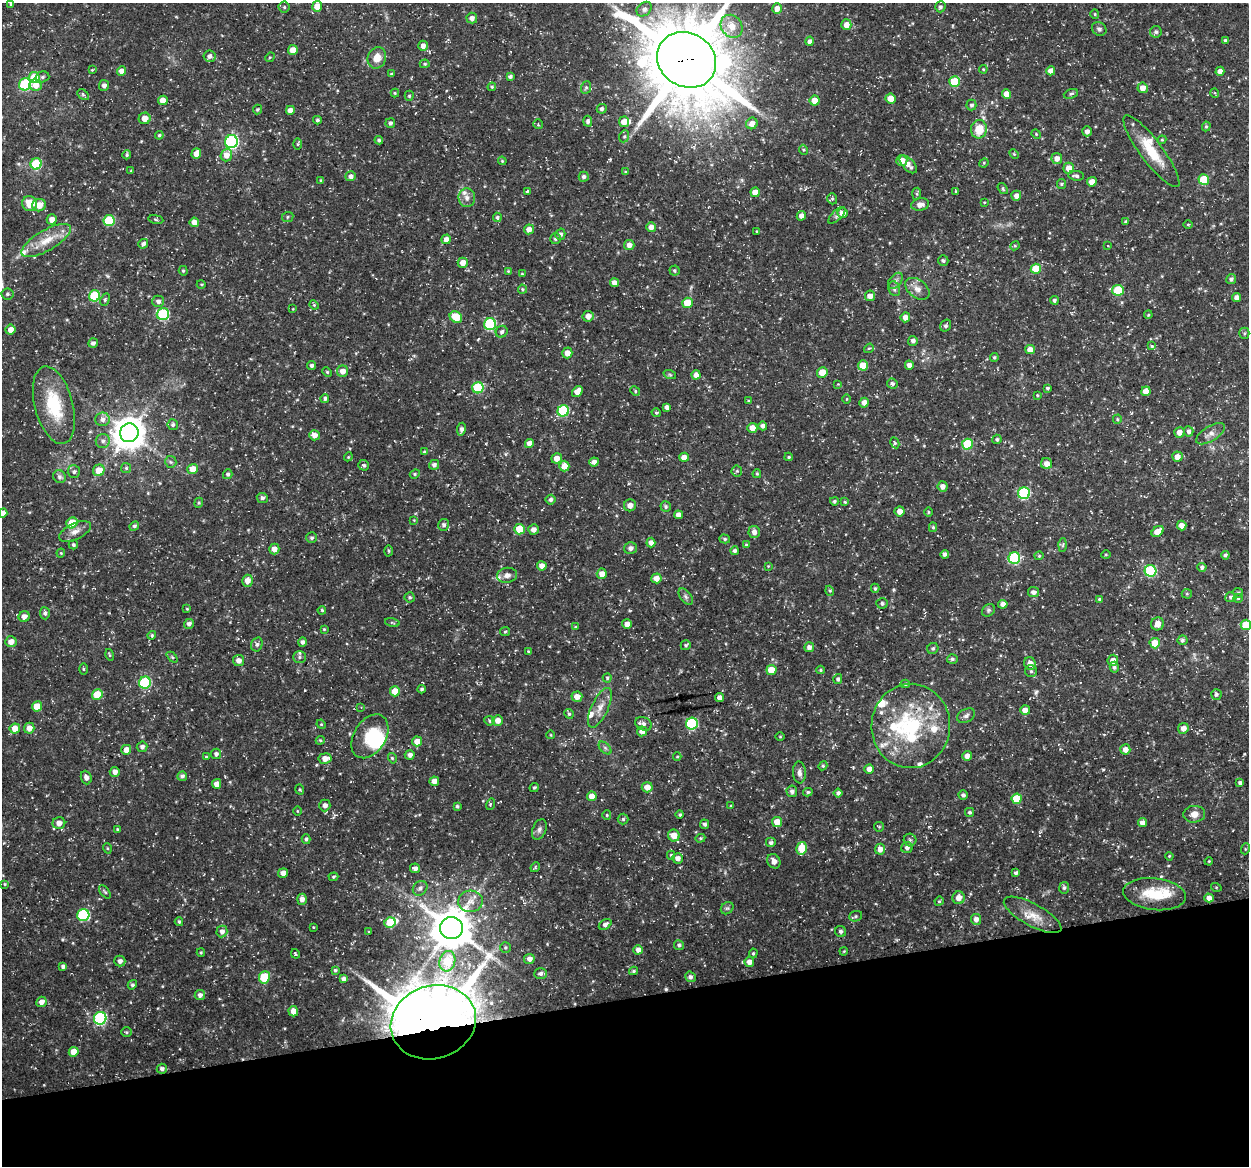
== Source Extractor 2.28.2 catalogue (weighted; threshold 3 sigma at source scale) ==
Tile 14 of 4 x 4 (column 2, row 4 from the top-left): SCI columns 1249-2495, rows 38-1201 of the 4992 x 4776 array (HDU 1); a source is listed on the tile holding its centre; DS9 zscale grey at full resolution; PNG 1251 x 1168 px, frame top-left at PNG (2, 3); each listed source drawn as its Kron ellipse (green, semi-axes under 4 px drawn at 4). Shown black and unused: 14% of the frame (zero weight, under 3 of 5 exposures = <1% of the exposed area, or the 3 px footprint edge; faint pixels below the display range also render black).
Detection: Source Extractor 2.28.2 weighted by HDU 2 'WHT'; one run over the whole footprint, this tile lists its part. Background 0.0467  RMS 0.0028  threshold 0.0124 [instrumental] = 3 sigma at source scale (4.5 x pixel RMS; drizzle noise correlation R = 1.50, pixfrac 1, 0.0396/0.0396 arcsec/px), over >= 5 px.
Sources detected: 488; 2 inside a brighter object's white glare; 1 cosmic-ray / hot-pixel residue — neither listed nor drawn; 16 inside a brighter listed object's ellipse — not listed separately; the other 469 listed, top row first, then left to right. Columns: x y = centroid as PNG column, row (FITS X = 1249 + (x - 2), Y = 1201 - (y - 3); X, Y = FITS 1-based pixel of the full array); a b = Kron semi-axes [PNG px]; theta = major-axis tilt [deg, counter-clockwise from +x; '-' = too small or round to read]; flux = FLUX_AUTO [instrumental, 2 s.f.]
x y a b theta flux
11 4 4 3 - 0.41
317 6 5 5 - 3.1
284 7 5 5 - 0.5
940 7 5 5 - 0.68
777 8 5 5 - 1.6
644 9 8 6 42 1.1
1095 14 4 4 - 0.33
472 18 5 5 - 1.1
846 25 5 5 - 2.3
732 26 12 10 -52 3.9
1099 29 8 6 -35 0.7
1156 32 6 6 - 0.6
1225 40 4 3 - 0.4
810 41 4 4 - 1.1
423 46 5 4 - 1.4
293 50 5 5 - 3.1
209 56 6 6 - 1.1
270 57 5 4 - 0.35
377 58 11 9 67 3.1
687 60 31 26 -32 2800
425 64 5 4 - 0.36
983 69 4 4 - 0.27
92 70 4 3 - 0.26
122 71 4 4 - 1.9
1051 71 4 4 - 2.4
1220 71 4 4 - 1.9
391 74 4 3 - 0.38
510 76 4 3 - 0.62
42 77 7 5 17 0.6
34 78 5 5 - 6.4
955 82 5 5 - 8.8
25 84 6 6 - 23
36 85 6 5 - 2.3
104 85 5 5 - 1
492 87 4 4 - 0.34
586 88 6 5 - 0.49
1143 88 5 5 - 2.1
395 93 4 4 - 0.34
1215 93 5 3 - 0.27
1006 94 5 4 - 2.5
1071 94 7 4 20 0.51
83 95 6 4 -38 0.49
409 96 5 4 - 0.44
891 99 5 5 - 3
163 100 5 4 - 2.6
815 100 5 5 - 3.2
971 105 5 5 - 0.68
257 109 5 4 - 0.38
602 109 5 5 - 0.67
290 110 4 4 - 1.7
145 118 6 5 - 2.4
317 120 4 3 - 0.49
588 121 5 4 - 0.72
624 122 5 5 - 2.6
390 123 5 5 - 0.66
752 123 6 5 - 1.8
538 124 5 4 - 0.31
1206 126 5 4 - 0.4
979 129 9 8 - 5.3
1087 131 5 4 - 0.98
1036 134 5 4 - 0.3
159 135 4 4 - 0.42
624 136 6 5 - 0.48
379 140 4 3 - 0.48
1162 140 4 4 - 0.34
231 142 7 6 - 47
298 144 5 3 - 0.34
803 150 5 4 - 0.32
1151 151 44 11 -53 8.4
196 154 5 4 - 2.1
1014 154 5 3 - 0.33
127 155 4 4 - 0.41
226 155 6 5 - 2.2
1057 158 5 5 - 1.7
902 160 5 5 - 2.8
502 161 4 3 - 0.29
984 163 5 4 - 0.32
36 164 5 5 - 13
908 164 11 6 -47 1.9
1069 168 5 5 - 3.3
131 171 4 3 - 0.25
625 172 4 4 - 0.28
351 176 5 5 - 1.2
1076 176 8 5 -6 0.7
584 177 5 5 - 0.72
321 180 3 3 - 0.31
1204 180 5 5 - 9.8
1092 182 5 4 - 2.3
1061 184 5 4 - 0.38
1003 188 6 4 -51 0.46
527 191 3 2 - 0.27
956 191 4 3 - 0.31
755 192 4 4 - 2.6
917 194 6 4 85 0.43
1016 196 5 5 - 1.5
467 198 9 8 - 1.5
832 199 6 4 -71 0.45
984 202 4 2 - 0.21
30 204 8 7 - 4.7
920 204 9 6 12 1.6
39 205 7 6 - 2.8
843 213 5 5 - 2
837 215 11 5 44 0.78
801 216 5 4 - 1.3
288 217 6 5 - 0.45
497 217 4 4 - 0.55
52 219 5 5 - 2
156 219 8 4 -9 0.42
109 221 5 5 - 15
194 222 4 4 - 1.8
1126 222 4 4 - 0.37
1188 225 5 3 - 0.27
651 227 5 4 - 2.1
529 229 5 5 - 2
757 231 4 3 - 0.21
560 234 5 5 - 0.84
446 239 5 4 - 2
555 239 5 5 - 0.6
46 240 28 10 30 5.3
143 244 5 4 - 0.98
629 245 5 5 - 1.6
1015 246 5 4 - 0.36
1108 246 3 2 - 0.2
943 261 5 5 - 0.52
463 263 5 5 - 2.1
1036 269 5 5 - 6.9
183 271 5 4 - 0.37
508 271 4 4 - 0.25
674 271 5 5 - 0.48
522 274 4 4 - 0.3
1231 279 5 5 - 0.73
895 281 9 6 50 0.92
614 283 4 4 - 1.8
201 284 4 3 - 0.26
522 289 4 4 - 0.37
894 289 7 5 -70 0.68
917 289 13 9 -37 2
1118 290 6 5 - 11
7 294 6 5 - 0.6
95 296 6 5 - 15
870 296 5 5 - 1.9
1236 297 4 4 - 1.3
105 300 6 4 63 0.42
1054 300 4 4 - 0.53
158 301 6 5 - 0.89
687 303 5 5 - 5.6
314 305 5 4 - 0.32
293 309 4 3 - 0.19
163 314 6 6 - 25
1148 315 4 3 - 0.25
588 316 5 5 - 1.9
456 317 6 5 - 6.4
905 317 5 5 - 1.7
490 324 6 6 - 26
946 326 6 5 - 0.63
10 330 5 5 - 2
502 332 6 5 - 0.71
1244 333 5 5 - 0.41
913 341 5 5 - 0.76
93 343 5 4 - 0.77
1152 346 4 4 - 0.29
869 348 5 4 - 0.32
1030 350 5 4 - 2.3
567 353 5 5 - 2.2
994 357 4 3 - 0.37
863 365 5 5 - 5
909 365 4 4 - 1.6
311 366 5 4 - 0.68
342 371 6 5 - 1.9
327 372 5 4 - 0.35
822 372 5 5 - 3.4
670 375 6 4 -19 0.37
696 375 4 4 - 1.8
892 383 5 5 - 0.65
838 384 3 3 - 0.18
478 388 6 5 - 16
1048 388 3 3 - 0.47
635 391 5 3 - 0.37
1146 391 5 4 - 2.5
577 392 6 4 55 2.3
1037 395 4 3 - 0.27
325 398 4 4 - 0.54
847 399 4 3 - 0.21
748 401 4 3 - 0.36
864 403 5 4 - 1.6
54 405 40 19 -75 13
667 407 4 4 - 0.89
563 411 6 5 - 21
656 413 5 4 - 0.38
102 419 7 7 - 1.5
1117 419 5 4 - 0.36
173 425 5 5 - 0.66
763 426 4 4 - 0.97
752 428 5 5 - 2.4
461 429 6 4 81 1
1189 431 5 4 - 0.91
1179 432 5 5 - 1.7
129 433 9 9 - 500
1210 434 16 7 31 1.7
314 435 5 5 - 1.9
997 439 5 4 - 0.56
103 441 7 7 - 0.99
895 443 6 4 -62 0.43
529 444 4 4 - 2
967 444 5 5 - 13
424 452 4 4 - 0.39
348 457 4 3 - 0.26
684 457 5 4 - 2.3
789 457 4 3 - 0.34
1177 457 5 5 - 2.2
557 458 5 5 - 2.5
171 462 6 5 - 0.52
594 462 5 4 - 1.4
1047 464 5 5 - 1.9
364 465 5 5 - 0.55
434 465 5 5 - 0.99
564 466 5 5 - 2.9
126 468 5 5 - 0.4
193 469 5 5 - 3.5
99 470 6 5 - 4
737 471 5 5 - 0.4
74 472 6 6 - 0.76
228 474 5 4 - 0.63
415 474 5 4 - 0.36
757 474 4 3 - 0.34
59 477 6 6 - 0.89
942 486 5 5 - 1.5
1024 493 6 6 - 24
262 498 5 5 - 0.69
550 500 5 5 - 0.74
834 501 4 4 - 0.5
845 502 4 4 - 0.3
199 503 5 4 - 0.38
630 505 6 6 - 1.5
666 507 5 5 - 0.56
899 511 5 5 - 1.7
928 512 5 3 - 0.31
3 513 5 4 - 1.9
678 515 4 4 - 1.6
414 520 3 3 - 0.2
72 523 6 5 - 6.4
444 525 6 5 - 0.71
1182 525 5 4 - 1.9
134 526 5 4 - 0.58
933 527 5 4 - 0.46
520 529 5 5 - 5.8
533 529 5 5 - 1.3
75 531 17 8 26 2
1158 531 7 4 38 3
754 532 6 5 - 1.4
312 538 5 5 - 0.52
725 539 5 4 - 0.47
651 543 5 4 - 1.5
746 544 4 3 - 0.26
73 545 4 4 - 0.54
1063 545 6 4 88 0.42
630 548 6 6 - 1.2
274 549 5 5 - 1.7
389 551 5 3 - 0.3
734 551 4 4 - 0.7
61 553 4 4 - 0.28
945 554 4 4 - 0.81
1106 554 5 3 - 0.27
1225 555 4 4 - 0.59
1039 556 4 4 - 0.31
1014 558 6 6 - 24
542 566 5 4 - 1.7
768 566 4 4 - 0.24
1202 567 4 4 - 0.69
1150 571 6 6 - 21
602 574 5 5 - 1.9
507 575 10 7 7 1.3
656 578 5 5 - 2.1
247 581 6 5 - 1.9
875 588 4 4 - 0.39
830 591 5 3 - 0.32
1034 592 6 5 - 1.2
1238 593 5 4 - 0.39
1187 594 5 5 - 0.34
410 597 5 5 - 0.47
686 597 9 5 -53 0.74
1231 597 5 5 - 0.68
1238 598 5 4 - 0.33
1100 599 4 3 - 0.5
882 603 5 5 - 0.62
1003 604 4 4 - 1.7
187 609 4 4 - 0.27
322 610 4 3 - 0.34
988 610 7 5 46 0.54
45 613 6 5 - 0.75
24 617 5 5 - 1.7
392 623 7 3 -14 0.29
189 624 5 4 - 0.93
627 624 5 5 - 1.5
1157 624 6 6 - 2.1
1246 625 5 5 - 6.4
576 627 4 3 - 0.34
324 629 4 4 - 0.26
505 632 5 4 - 0.37
152 635 4 4 - 0.45
1182 640 5 5 - 0.62
11 642 6 5 - 2
302 642 5 4 - 0.79
1155 643 5 5 - 4.7
257 644 7 5 75 0.7
686 645 5 5 - 0.46
809 647 5 5 - 1.1
933 648 6 5 - 0.52
529 651 4 3 - 0.35
110 655 6 4 -74 0.36
172 657 6 4 -45 0.39
299 657 6 6 - 0.7
952 659 5 4 - 0.55
238 660 5 5 - 1.6
1113 660 5 5 - 2
1030 663 6 6 - 1.8
1114 667 5 4 - 0.73
83 669 5 3 - 0.33
771 670 5 5 - 4.5
820 670 4 4 - 0.34
1031 671 6 6 - 0.54
607 678 4 4 - 0.4
838 679 5 4 - 0.63
145 683 6 6 - 24
905 684 4 4 - 0.41
422 689 4 4 - 0.51
395 691 5 5 - 4.3
1216 694 5 5 - 0.68
97 695 5 5 - 5.9
577 697 5 5 - 2.1
720 698 4 4 - 1.5
37 706 5 5 - 4.1
361 707 3 3 - 0.18
600 708 21 8 65 2.8
1025 710 5 5 - 2.2
569 714 5 4 - 0.4
966 716 9 6 28 0.88
489 721 5 5 - 0.43
498 721 5 5 - 2
321 724 5 4 - 0.28
644 724 9 6 -23 1.1
692 724 6 6 - 25
911 726 42 39 88 28
15 728 5 5 - 3.1
29 728 5 5 - 2.1
1183 728 5 5 - 1.8
642 731 5 5 - 1.7
551 735 4 3 - 0.22
370 736 24 16 58 8.1
780 737 5 3 - 0.25
320 740 4 4 - 0.38
417 741 5 5 - 2.5
142 747 5 5 - 0.96
605 748 8 4 -45 0.62
1125 749 5 5 - 1.9
126 750 5 4 - 2.1
216 754 5 5 - 0.74
410 755 5 4 - 1.2
967 756 5 4 - 1.6
206 757 4 4 - 0.25
677 757 4 3 - 0.25
325 758 6 5 - 2.4
392 758 5 3 - 0.31
823 766 4 4 - 0.36
869 769 5 4 - 1.9
115 772 5 5 - 1.4
799 772 11 6 -86 1.2
182 776 5 4 - 0.71
86 778 7 5 -70 1.1
434 781 4 4 - 1.8
1240 783 3 3 - 0.66
217 784 5 4 - 2.1
534 787 5 3 - 0.4
647 787 5 5 - 2.2
300 789 5 3 - 0.32
792 791 6 5 - 0.9
808 792 5 4 - 0.49
838 793 4 4 - 0.81
963 795 4 4 - 0.72
592 796 5 4 - 3
1017 799 5 5 - 7.6
490 804 6 3 71 0.34
325 805 6 5 - 1.4
457 806 3 3 - 0.46
731 806 3 3 - 0.32
297 811 5 3 - 0.23
970 812 4 4 - 0.51
1194 814 11 8 6 2.2
607 815 5 4 - 0.34
680 815 4 4 - 0.4
623 819 5 5 - 0.49
777 822 5 5 - 3
59 823 6 6 - 2.1
1142 823 4 4 - 1.7
705 824 5 4 - 0.73
879 827 5 4 - 0.33
117 829 4 3 - 0.29
539 830 11 6 69 1
674 836 6 5 - 2.8
700 838 5 4 - 0.38
306 839 5 4 - 0.49
910 840 6 6 - 0.62
771 843 5 5 - 0.66
107 848 5 3 - 0.28
802 848 6 5 - 8.6
907 848 6 5 - 1
880 849 5 5 - 1.8
1245 849 5 3 - 0.3
671 855 4 4 - 0.42
1169 856 4 3 - 0.29
678 858 5 5 - 1.5
774 861 7 6 - 1.6
1209 861 4 3 - 0.27
535 867 5 4 - 0.38
415 868 5 4 - 1.1
283 873 5 4 - 1.5
1016 873 4 3 - 0.6
333 877 5 4 - 0.36
5 884 4 4 - 0.27
1216 887 5 3 - 0.25
420 888 8 6 43 1.1
1064 888 6 5 - 0.58
105 892 8 4 -54 0.44
1155 894 31 16 -6 9.6
959 898 6 6 - 2
1209 898 4 4 - 1.6
302 899 5 5 - 1.4
471 901 12 11 - 2.6
939 901 5 4 - 0.37
727 908 7 5 41 0.56
83 915 6 6 - 26
1033 915 32 11 -28 4.5
856 916 6 5 - 0.56
976 919 5 5 - 1.4
179 922 4 3 - 0.45
390 923 5 5 - 7.2
605 924 7 5 34 1
313 927 4 3 - 0.22
451 928 11 11 - 930
222 931 6 5 - 1.3
841 931 6 5 - 0.8
369 932 4 2 - 0.2
679 945 5 5 - 0.6
505 947 5 5 - 0.4
638 950 5 4 - 1.5
844 951 4 3 - 0.23
201 952 4 4 - 0.33
753 953 5 4 - 0.37
295 954 5 3 - 0.34
529 959 5 5 - 1.3
120 961 5 5 - 0.86
447 961 10 8 74 9.4
749 962 5 5 - 1.8
63 967 4 4 - 0.74
335 970 3 3 - 0.39
633 971 4 3 - 0.4
540 974 6 5 - 0.84
264 977 6 5 - 11
690 977 5 5 - 0.85
343 979 4 4 - 0.94
132 985 5 4 - 0.54
200 995 5 5 - 1
41 1002 5 5 - 1.7
293 1011 5 5 - 2.5
100 1018 6 6 - 32
433 1022 43 36 18 1100
126 1032 5 5 - 0.43
74 1052 5 5 - 3.6
162 1069 5 5 - 0.93
Overlapping masked pixels (flux is a lower limit): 2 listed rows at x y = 687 60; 433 1022
Isophote crosses this tile's border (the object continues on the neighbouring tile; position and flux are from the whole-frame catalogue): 3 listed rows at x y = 687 60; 3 513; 1246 625